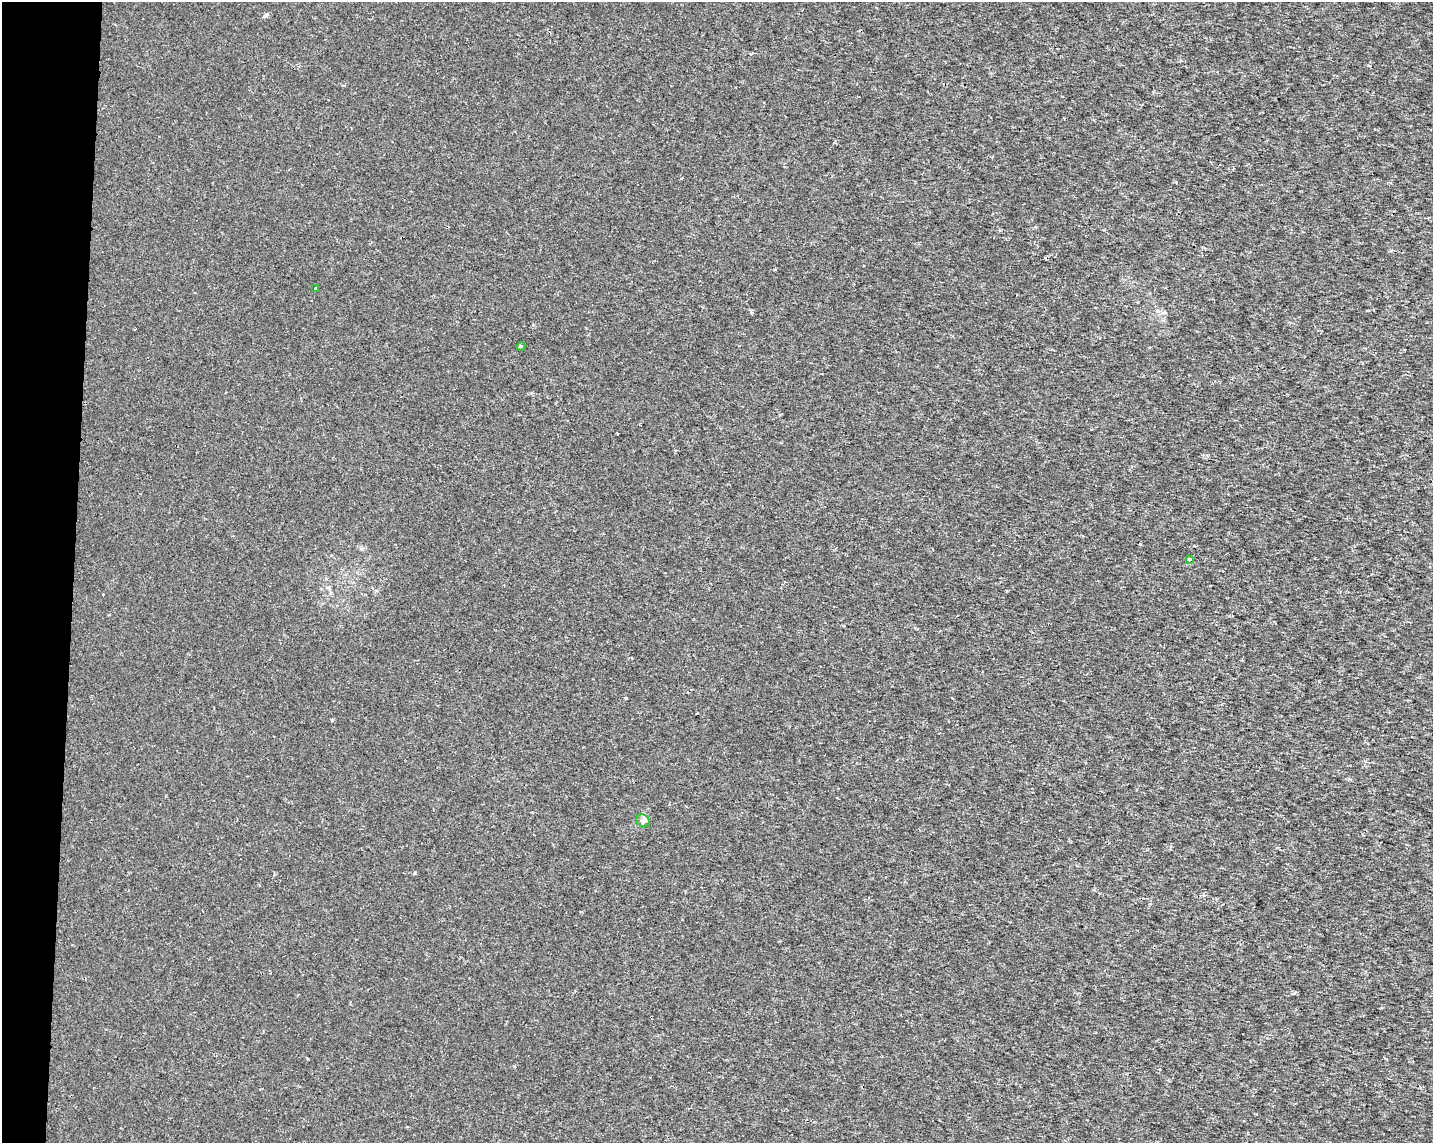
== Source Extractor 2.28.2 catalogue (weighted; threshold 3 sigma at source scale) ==
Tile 7 of 3 x 4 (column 1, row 3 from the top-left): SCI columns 227-1657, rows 1148-2288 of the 4801 x 4569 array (HDU 1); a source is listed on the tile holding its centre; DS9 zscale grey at full resolution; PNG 1435 x 1145 px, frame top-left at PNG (2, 2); each listed source drawn as its Kron ellipse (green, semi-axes under 4 px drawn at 4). Shown black and unused: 5% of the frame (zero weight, under 2 of 3 exposures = <1% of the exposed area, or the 3 px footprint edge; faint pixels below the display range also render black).
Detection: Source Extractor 2.28.2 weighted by HDU 2 'WHT'; one run over the whole footprint, this tile lists its part. Background 1.43e-04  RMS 0.0016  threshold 0.00703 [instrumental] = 3 sigma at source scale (4.5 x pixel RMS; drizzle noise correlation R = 1.50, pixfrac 1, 0.0396/0.0396 arcsec/px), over >= 5 px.
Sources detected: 5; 1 cosmic-ray / hot-pixel residue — neither listed nor drawn; the other 4 listed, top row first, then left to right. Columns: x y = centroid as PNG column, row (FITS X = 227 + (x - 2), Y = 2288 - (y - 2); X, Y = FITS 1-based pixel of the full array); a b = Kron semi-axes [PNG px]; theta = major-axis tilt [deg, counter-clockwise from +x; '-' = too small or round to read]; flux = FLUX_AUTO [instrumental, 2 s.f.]
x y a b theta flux
316 289 3 3 - 0.86
521 346 4 3 - 0.17
1189 559 3 3 - 0.71
643 821 7 6 - 0.4